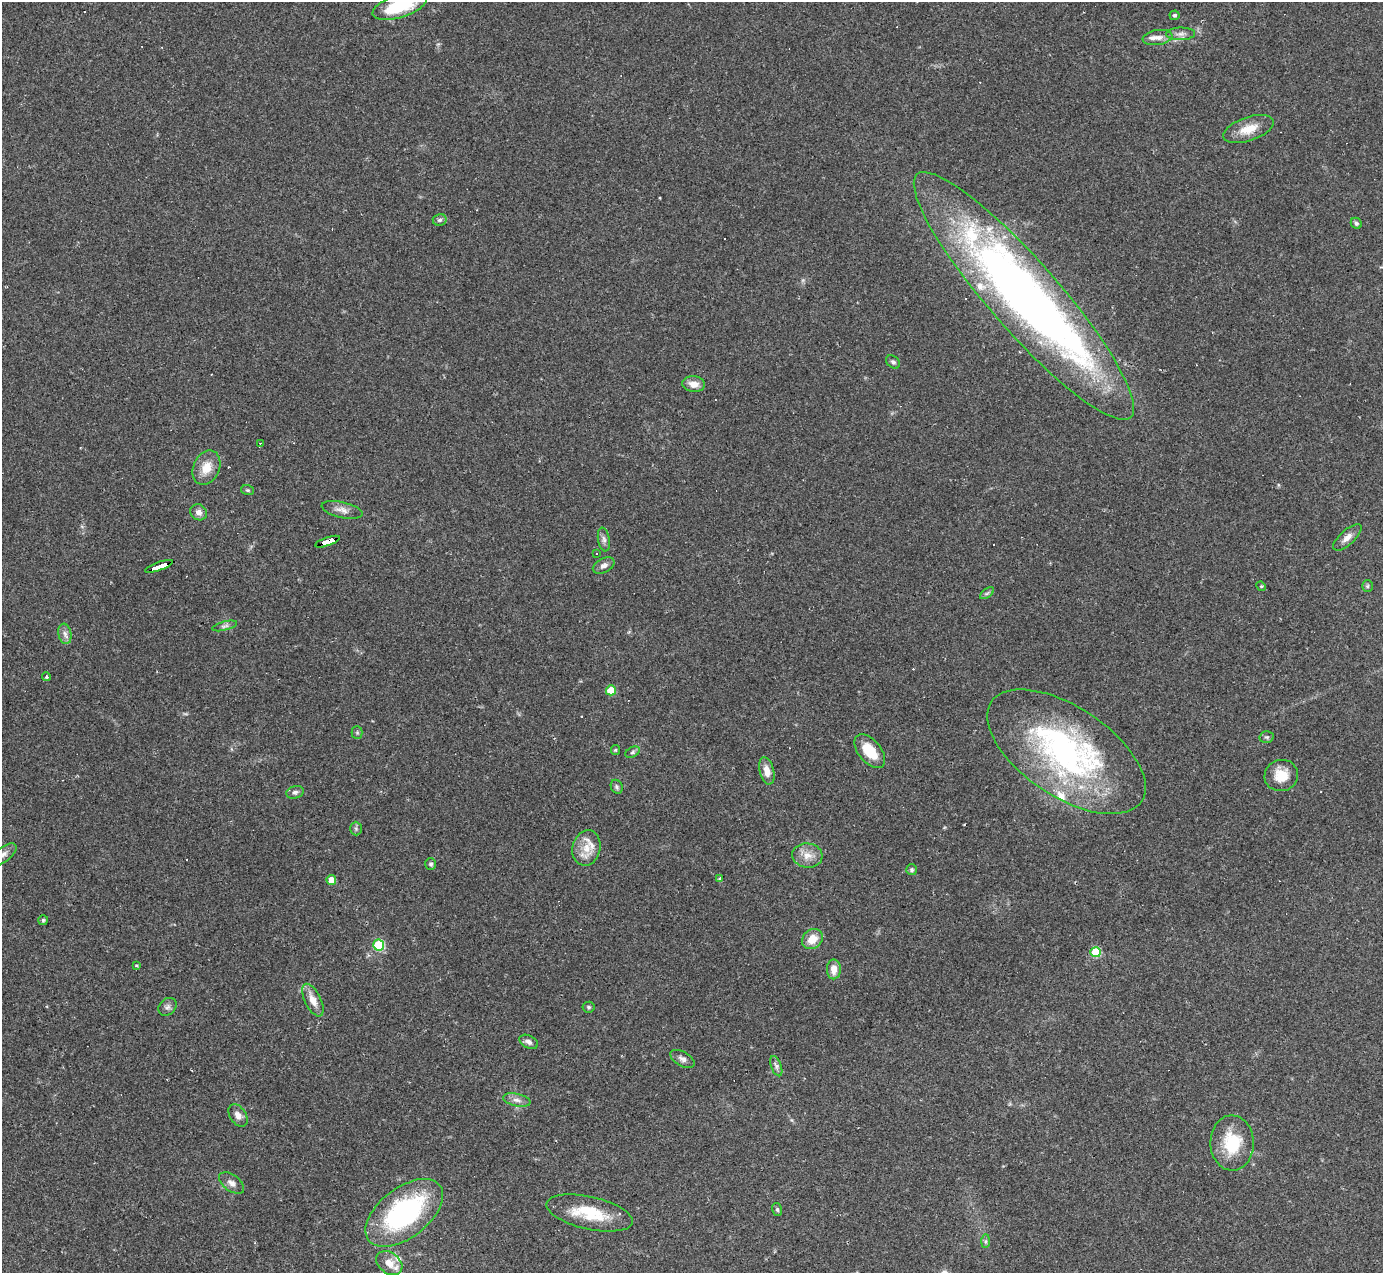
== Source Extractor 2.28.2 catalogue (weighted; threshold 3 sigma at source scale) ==
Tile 7 of 4 x 4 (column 3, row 2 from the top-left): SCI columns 2761-4141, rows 2819-4089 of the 5521 x 5508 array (HDU 1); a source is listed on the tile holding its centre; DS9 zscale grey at full resolution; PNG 1385 x 1275 px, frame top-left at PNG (2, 2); each listed source drawn as its Kron ellipse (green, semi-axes under 4 px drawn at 4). Shown black and unused: <1% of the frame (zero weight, under 2 of 3 exposures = <1% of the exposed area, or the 3 px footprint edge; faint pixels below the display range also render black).
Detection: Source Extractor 2.28.2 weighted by HDU 2 'WHT'; one run over the whole footprint, this tile lists its part. Background 0.0849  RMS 0.0059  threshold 0.0267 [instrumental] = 3 sigma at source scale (4.5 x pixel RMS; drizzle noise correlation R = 1.50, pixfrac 1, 0.05/0.05 arcsec/px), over >= 5 px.
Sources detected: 82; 9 cosmic-ray / hot-pixel residue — neither listed nor drawn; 6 inside a brighter listed object's ellipse — not listed separately; the other 67 listed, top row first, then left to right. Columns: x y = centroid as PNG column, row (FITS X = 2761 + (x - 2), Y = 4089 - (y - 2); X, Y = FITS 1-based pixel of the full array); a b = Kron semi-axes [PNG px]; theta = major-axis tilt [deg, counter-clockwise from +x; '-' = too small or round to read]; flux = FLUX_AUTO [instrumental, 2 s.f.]
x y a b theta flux
400 6 28 11 18 32
1175 15 5 4 - 1.3
1181 34 14 6 2 3
1158 38 15 7 9 3.9
1248 129 26 12 19 11
440 220 7 6 - 1.5
1356 223 6 5 - 1.3
1024 296 162 35 -49 480
893 362 7 5 -43 1.5
694 384 11 8 -7 5
260 443 2 2 - 0.47
206 468 18 13 66 9.8
248 490 6 5 - 0.95
342 510 21 8 -13 4.5
199 512 9 7 -35 3.1
1347 537 18 7 42 4.2
604 539 12 6 -80 2.1
327 542 13 4 19 120
597 554 3 2 - 0.47
604 565 11 7 27 2.6
159 566 15 3 19 160
1261 586 5 4 - 0.6
1367 586 5 5 - 0.89
987 593 8 4 37 1.2
225 626 13 4 14 1.8
65 634 10 6 -79 2.7
46 677 4 4 - 1
611 690 5 5 - 16
357 733 6 5 - 0.92
1267 737 7 5 -1 1.2
615 750 5 4 - 0.75
870 751 20 11 -50 14
632 752 7 5 28 1.2
1066 752 90 44 -34 170
767 771 14 7 -77 6
1281 775 17 15 18 12
617 787 7 5 -66 1.3
295 792 9 6 18 1.8
356 828 7 5 -88 1.2
586 848 18 14 77 9.3
3 854 16 7 37 3.3
807 855 15 12 -6 6.7
431 864 6 5 - 1.3
912 870 5 5 - 1.3
719 878 3 2 - 1.1
331 880 5 4 - 6.1
43 920 5 5 - 0.99
812 939 11 9 45 8.6
379 945 5 5 - 45
1095 952 5 5 - 34
136 966 4 3 - 0.68
834 969 10 7 -90 5.7
313 1000 18 8 -64 6.4
167 1007 10 8 45 2.1
588 1007 6 5 - 1.1
529 1042 10 6 -26 2.4
682 1059 13 7 -29 2.6
776 1066 10 5 -70 1.9
517 1100 14 6 -11 3.3
238 1115 12 8 -56 3.8
1232 1143 28 21 -89 25
232 1183 14 8 -35 3.5
777 1209 6 5 - 1.1
404 1213 45 25 38 96
590 1213 44 16 -13 25
985 1241 7 4 89 1.2
389 1263 14 10 -38 7.4
Overlapping masked pixels (flux is a lower limit): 3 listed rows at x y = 1024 296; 327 542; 159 566
Isophote crosses this tile's border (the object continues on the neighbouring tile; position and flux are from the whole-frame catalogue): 2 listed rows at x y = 400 6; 3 854